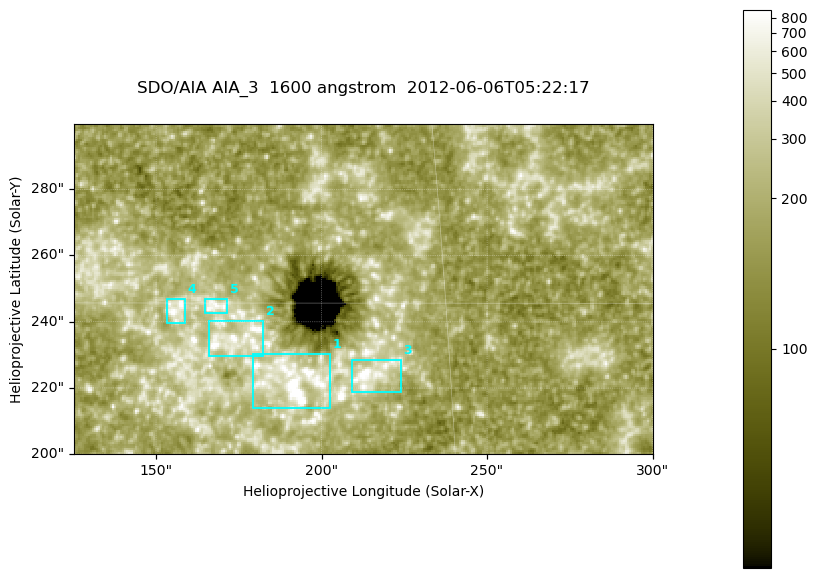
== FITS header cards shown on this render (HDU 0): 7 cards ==
TELESCOP= 'SDO/AIA '
INSTRUME= 'AIA_3   '
WAVELNTH=                 1600
WAVEUNIT= 'angstrom'
DATE-OBS= '2012-06-06T05:22:17.12'
CTYPE1  = 'HPLN-TAN'
CTYPE2  = 'HPLT-TAN'

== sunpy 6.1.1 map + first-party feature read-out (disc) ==
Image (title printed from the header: SDO/AIA AIA_3  1600 angstrom  2012-06-06T05:22:17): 287 x 164 px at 0.609 arcsec/px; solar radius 946 arcsec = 1552 px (partial field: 0.6% of the solar disc is inside the frame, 100% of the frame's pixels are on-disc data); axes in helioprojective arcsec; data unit not stated in the header (colour bar unlabelled)
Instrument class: DISC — disc imager (sunpy class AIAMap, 1600 A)
Bright regions (active regions / flare kernels): reference = the on-disc median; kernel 3 px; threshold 5 sigma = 307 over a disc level ~176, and >= 1.15x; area >= 47 px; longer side >= 3 px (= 1.8 arcsec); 5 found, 5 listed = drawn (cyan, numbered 1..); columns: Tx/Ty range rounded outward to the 2 arcsec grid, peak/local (2 s.f.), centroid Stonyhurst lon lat
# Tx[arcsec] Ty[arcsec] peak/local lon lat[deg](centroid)
1 178..204 214..232 16 +12 +14
2 166..184 230..240 5.1 +11 +14
3 208..224 218..230 6.8 +13 +14
4 152..160 238..248 4.7 +10 +15
5 164..172 242..248 4.1 +11 +15